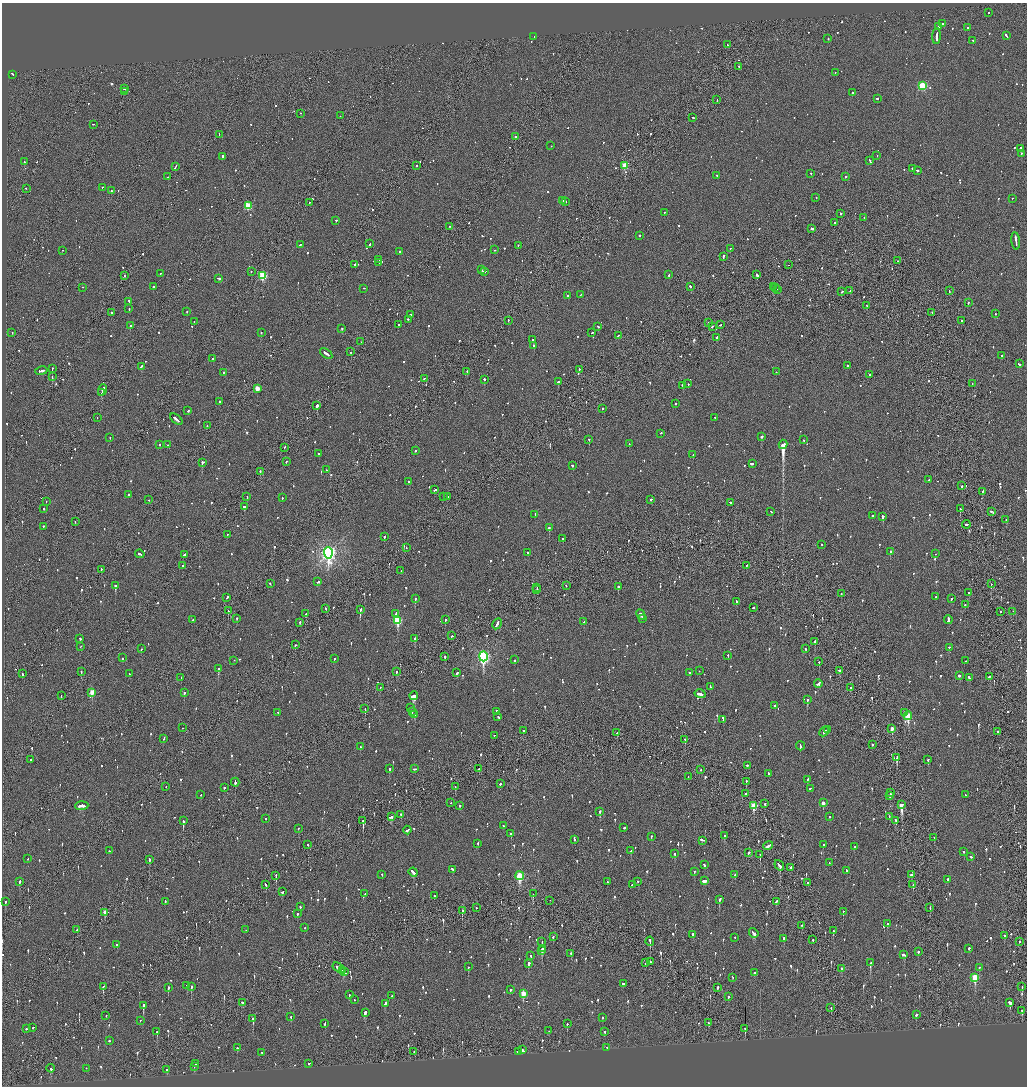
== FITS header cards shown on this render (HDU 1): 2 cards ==
NAXIS1  =                 2050
NAXIS2  =                 2168

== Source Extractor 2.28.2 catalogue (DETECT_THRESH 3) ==
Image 2050 x 2168 px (HDU 1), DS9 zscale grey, zoomed out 1/2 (1 PNG px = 2 x 2 image px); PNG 1029 x 1088 px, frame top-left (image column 2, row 2168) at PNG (2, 3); each listed source drawn as its Kron ellipse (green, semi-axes under 4 px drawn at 4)
Background -0.105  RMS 0.097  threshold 0.292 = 3 sigma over >= 5 px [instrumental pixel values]
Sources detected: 1432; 98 cannot appear on this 1/2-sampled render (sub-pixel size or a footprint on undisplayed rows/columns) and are neither listed nor drawn; of the other 1334, the 500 brightest by FLUX_AUTO listed and drawn (834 fainter detections omitted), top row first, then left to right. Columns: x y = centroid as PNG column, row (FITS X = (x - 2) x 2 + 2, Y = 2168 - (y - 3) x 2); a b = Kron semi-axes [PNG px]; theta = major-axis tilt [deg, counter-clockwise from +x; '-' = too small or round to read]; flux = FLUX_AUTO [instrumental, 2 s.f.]
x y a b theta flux
988 13 2 2 - 65
942 24 2 2 - 91
938 27 2 2 - 64
967 28 2 2 - 80
1006 36 4 2 - 200
534 37 2 2 - 61
937 37 8 2 87 510
828 39 2 2 - 61
973 41 3 2 - 91
727 45 2 1 - 72
739 67 2 2 - 120
835 73 2 2 - 57
12 75 3 2 - 94
922 86 3 3 - 1200
124 89 3 2 - 170
125 92 2 1 - 57
852 93 2 2 - 100
877 99 2 2 - 180
717 100 2 2 - 97
300 114 2 1 - 350
340 116 2 1 - 65
693 118 2 2 - 93
93 125 2 1 - 55
219 135 2 1 - 81
515 137 2 2 - 84
551 146 2 1 - 190
1021 149 3 2 - 100
1021 154 2 2 - 150
877 156 2 2 - 75
223 157 3 2 - 230
869 161 2 2 - 68
24 162 2 2 - 75
417 166 2 2 - 110
625 166 3 3 - 610
175 167 3 2 - 210
912 169 2 2 - 250
917 171 2 2 - 140
811 174 2 2 - 54
717 176 3 2 - 260
167 177 2 2 - 55
845 177 2 2 - 160
102 188 2 1 - 110
26 189 2 2 - 64
111 191 2 2 - 210
816 198 2 2 - 56
1012 199 2 1 - 110
563 201 3 2 - 140
565 202 2 2 - 110
309 203 2 2 - 160
248 206 3 3 - 840
664 213 2 2 - 70
841 214 2 2 - 140
864 218 2 1 - 58
336 221 2 2 - 100
834 223 2 2 - 170
450 227 2 2 - 56
812 229 2 2 - 160
639 236 2 2 - 100
1016 241 9 2 -83 410
370 244 2 2 - 88
300 245 3 2 - 150
518 246 2 2 - 57
730 249 2 2 - 86
495 250 3 2 - 79
62 251 2 2 - 59
400 252 2 2 - 520
723 257 3 2 - 140
379 260 3 2 - 97
898 261 2 1 - 170
379 263 2 1 - 56
355 265 2 2 - 220
788 265 2 1 - 130
481 270 3 2 - 320
251 272 2 1 - 100
485 272 2 2 - 160
160 274 2 2 - 55
669 275 2 2 - 59
757 275 3 2 - 290
125 276 2 1 - 130
263 276 3 3 - 1200
219 279 4 2 - 160
774 286 2 2 - 92
153 287 2 2 - 140
690 287 2 2 - 150
83 288 2 2 - 56
775 288 2 1 - 63
364 289 2 1 - 58
777 290 2 1 - 60
850 291 2 2 - 91
949 291 3 1 - 69
842 292 3 2 - 110
581 295 2 2 - 68
568 296 2 2 - 65
129 302 4 2 - 140
968 303 2 2 - 160
867 306 2 1 - 80
129 309 2 2 - 88
187 312 2 2 - 120
112 313 2 2 - 84
932 313 2 1 - 160
995 314 2 2 - 110
410 315 2 2 - 86
408 320 2 2 - 95
508 321 3 1 - 84
962 321 2 2 - 100
194 322 2 2 - 97
708 323 2 2 - 58
398 325 2 2 - 120
720 325 2 2 - 63
130 326 2 2 - 230
598 327 2 2 - 64
712 327 2 2 - 72
342 329 2 2 - 330
12 333 2 2 - 62
261 333 2 2 - 86
592 333 2 2 - 85
618 336 3 2 - 110
717 338 2 2 - 180
533 340 2 2 - 130
361 342 2 1 - 58
534 346 2 2 - 320
351 352 2 2 - 130
326 354 7 2 -36 260
1001 356 2 2 - 57
213 359 2 2 - 220
1019 364 3 2 - 96
847 366 2 1 - 59
141 367 2 2 - 140
52 369 3 1 - 120
579 370 2 2 - 130
41 371 6 2 11 190
467 372 2 2 - 77
776 372 2 2 - 71
223 373 2 2 - 60
870 375 2 2 - 73
52 377 3 1 - 85
424 379 2 2 - 78
484 380 2 2 - 200
558 382 2 2 - 390
688 384 2 2 - 90
972 384 2 1 - 57
683 386 2 2 - 140
257 389 3 3 - 310
102 390 6 2 69 510
102 393 3 1 - 220
220 402 2 2 - 360
675 404 2 2 - 78
317 406 3 2 - 690
602 409 2 1 - 80
188 411 2 2 - 87
97 418 2 1 - 61
715 418 2 2 - 74
176 419 7 2 -38 380
207 426 2 1 - 92
660 434 2 1 - 110
761 437 2 2 - 260
110 438 2 2 - 68
589 440 2 2 - 280
803 440 2 2 - 78
629 444 2 2 - 62
160 445 2 2 - 230
167 445 2 2 - 78
783 445 4 2 - 7800
284 448 2 1 - 58
415 451 2 2 - 110
319 454 2 2 - 89
693 455 2 2 - 97
286 462 2 2 - 68
202 463 2 2 - 320
752 464 2 2 - 56
572 466 3 2 - 73
326 470 2 2 - 89
260 472 2 2 - 130
929 480 2 1 - 80
409 482 2 2 - 200
962 486 2 2 - 290
435 490 3 2 - 210
982 492 3 1 - 66
128 495 2 2 - 81
247 497 2 1 - 95
443 497 2 2 - 58
448 497 2 2 - 75
282 498 2 2 - 77
149 500 2 1 - 120
651 500 2 2 - 59
46 502 2 1 - 96
730 503 3 2 - 110
244 507 2 2 - 150
43 509 2 2 - 75
960 509 2 2 - 180
771 512 3 2 - 120
991 512 3 2 - 88
535 515 2 2 - 56
872 516 2 2 - 360
883 517 2 2 - 440
1006 520 2 2 - 88
75 522 2 2 - 57
966 525 4 2 - 210
43 527 2 2 - 81
549 528 2 2 - 200
227 535 2 2 - 130
384 537 2 2 - 130
563 539 2 2 - 150
822 545 2 2 - 92
406 548 2 1 - 74
890 552 2 2 - 210
328 553 6 4 -87 8400
528 553 2 2 - 210
140 554 5 2 - 180
935 554 2 1 - 57
184 555 3 2 - 89
182 566 2 1 - 99
746 566 2 2 - 280
101 570 2 1 - 56
401 571 2 1 - 54
318 582 4 2 - 110
270 584 2 2 - 63
991 584 2 1 - 78
115 586 3 2 - 570
566 586 2 1 - 130
618 587 2 2 - 290
537 588 2 1 - 58
537 590 2 1 - 84
969 593 2 2 - 230
841 594 2 2 - 120
936 597 2 2 - 54
227 598 3 2 - 140
415 599 2 2 - 220
951 599 3 2 - 130
737 602 3 2 - 150
965 605 2 2 - 75
753 608 2 2 - 100
326 609 2 2 - 85
360 610 3 2 - 430
228 611 2 1 - 180
1000 612 2 2 - 120
1013 612 2 1 - 85
306 614 2 2 - 100
396 614 3 2 - 110
641 615 6 2 -63 200
237 619 2 2 - 150
642 619 3 1 - 87
193 620 2 2 - 120
445 620 2 2 - 100
948 620 4 2 - 280
397 621 4 3 - 1300
584 622 2 2 - 56
300 623 3 1 - 84
497 624 6 2 62 380
452 636 2 2 - 280
80 639 2 2 - 73
415 639 2 2 - 300
815 642 4 2 - 270
295 645 2 2 - 120
81 647 2 2 - 59
949 648 2 2 - 84
141 649 2 2 - 72
805 649 2 2 - 73
728 656 2 2 - 100
445 657 2 2 - 140
483 657 5 4 - 3800
123 658 2 2 - 57
334 659 2 2 - 240
514 660 2 2 - 200
234 661 2 1 - 160
966 661 2 1 - 76
819 662 2 2 - 160
218 669 3 2 - 550
699 671 2 2 - 61
840 671 3 2 - 120
81 672 2 2 - 64
396 672 2 2 - 420
457 673 3 2 - 99
689 673 2 2 - 54
23 674 2 1 - 94
130 674 2 2 - 80
959 676 3 2 - 95
990 677 3 2 - 76
181 678 2 1 - 75
969 678 3 2 - 110
818 684 4 2 - 120
710 687 4 2 - 120
380 688 2 1 - 64
850 688 2 2 - 58
92 693 3 2 - 340
184 693 2 2 - 93
700 694 6 2 -16 230
61 696 2 1 - 59
414 696 4 2 - 2200
807 700 3 2 - 200
775 706 2 2 - 120
411 708 2 2 - 59
365 709 3 1 - 150
412 712 2 2 - 120
497 712 3 2 - 66
278 713 2 2 - 60
904 713 2 2 - 120
415 715 3 3 - 120
908 716 4 3 - 940
498 717 3 2 - 110
723 720 2 1 - 97
182 728 2 2 - 56
892 729 3 2 - 140
827 730 2 1 - 66
523 731 2 2 - 56
824 732 5 2 - 230
998 732 2 2 - 210
617 733 3 1 - 130
494 736 2 2 - 76
164 739 3 2 - 240
685 740 2 2 - 120
872 745 2 2 - 170
800 746 4 2 - 190
360 747 2 2 - 79
897 758 3 2 - 220
31 760 2 2 - 72
928 760 2 2 - 91
748 766 3 2 - 130
389 769 2 2 - 260
414 769 3 2 - 160
479 769 2 2 - 75
701 770 2 2 - 74
768 774 2 2 - 59
688 777 2 1 - 61
807 780 3 2 - 140
746 782 2 1 - 110
235 783 4 2 - 360
500 784 2 2 - 150
166 787 2 1 - 57
455 787 3 1 - 79
224 788 2 2 - 200
810 789 3 2 - 100
890 793 2 1 - 100
745 794 2 2 - 140
201 795 2 2 - 71
965 795 2 2 - 60
890 796 3 2 - 240
451 803 2 2 - 100
823 803 3 2 - 140
765 804 2 2 - 67
901 805 4 2 - 2400
82 806 7 2 4 280
460 806 2 2 - 100
754 806 4 3 - 760
600 812 3 2 - 220
401 815 2 2 - 110
391 817 4 2 - 170
829 817 2 2 - 54
889 817 2 2 - 61
266 819 2 2 - 160
183 821 3 2 - 540
363 821 3 1 - 500
896 821 3 2 - 110
503 826 2 2 - 63
624 828 2 2 - 360
298 829 2 2 - 63
407 831 4 2 - 240
511 834 2 2 - 200
724 836 2 2 - 190
651 837 2 2 - 62
934 838 2 2 - 62
575 840 2 2 - 130
703 841 4 2 - 310
478 844 2 2 - 76
308 845 2 2 - 100
823 845 2 2 - 79
768 846 5 2 - 170
854 847 2 2 - 59
109 851 2 2 - 57
631 851 2 2 - 74
964 852 2 2 - 60
748 853 3 2 - 84
675 854 2 2 - 84
760 855 3 1 - 140
971 857 2 2 - 84
28 859 2 2 - 100
149 860 2 2 - 170
829 863 2 2 - 68
704 865 3 2 - 76
779 866 5 2 - 250
790 868 3 2 - 160
453 870 4 2 - 94
846 871 3 2 - 90
694 872 2 2 - 73
413 873 5 2 - 190
382 875 2 2 - 80
735 875 3 2 - 90
912 875 3 2 - 130
276 876 3 1 - 100
520 876 4 3 - 1100
947 880 2 2 - 210
704 881 4 2 - 270
20 882 3 2 - 140
608 882 2 1 - 170
638 882 2 2 - 84
808 883 2 1 - 88
266 885 3 2 - 62
632 885 2 2 - 90
913 885 2 1 - 130
282 892 3 2 - 110
365 894 2 2 - 89
533 894 3 1 - 65
434 896 2 2 - 61
719 900 3 2 - 400
550 901 2 1 - 95
5 902 2 2 - 100
165 902 2 2 - 67
776 902 3 2 - 160
300 907 2 2 - 55
476 908 2 2 - 54
930 908 3 1 - 130
462 911 2 2 - 210
843 912 3 2 - 93
105 913 4 2 - 180
297 914 2 2 - 70
887 924 3 2 - 140
801 926 2 2 - 58
305 928 2 2 - 84
77 930 2 1 - 59
246 930 2 1 - 190
833 931 2 2 - 200
754 933 5 2 - 190
693 935 2 2 - 150
1004 936 2 2 - 120
553 937 3 2 - 86
735 938 2 2 - 54
784 939 2 2 - 110
813 940 2 2 - 160
542 942 2 1 - 210
650 942 4 1 - 230
1019 942 2 1 - 65
117 945 2 2 - 67
543 949 3 2 - 110
969 949 2 2 - 280
541 951 3 2 - 220
918 952 2 2 - 130
571 954 2 2 - 82
904 955 4 2 - 170
531 956 2 2 - 140
650 962 2 1 - 91
646 963 2 2 - 63
870 963 3 2 - 270
528 964 2 2 - 970
468 967 2 2 - 72
339 968 7 2 -36 300
979 968 2 2 - 73
842 969 3 2 - 82
342 971 4 2 - 120
344 972 3 1 - 130
754 973 2 2 - 99
732 978 3 2 - 55
975 978 4 3 - 840
623 984 2 2 - 120
187 986 2 2 - 100
103 987 3 2 - 110
191 987 3 2 - 210
1022 987 2 1 - 71
168 988 3 2 - 210
718 988 3 2 - 97
511 990 2 2 - 80
523 994 3 3 - 340
349 995 3 2 - 81
392 996 2 2 - 70
728 997 2 2 - 70
354 1000 2 2 - 75
242 1003 3 2 - 54
1010 1003 3 3 - 190
385 1004 4 2 - 120
143 1006 3 2 - 450
831 1008 3 1 - 83
1022 1011 3 2 - 170
365 1013 3 2 - 280
916 1015 3 2 - 120
106 1016 2 2 - 76
291 1017 2 2 - 69
603 1018 2 2 - 73
253 1019 3 2 - 290
140 1021 2 1 - 56
708 1023 3 2 - 74
325 1024 3 2 - 120
567 1024 2 2 - 190
32 1028 3 2 - 91
26 1029 2 2 - 89
745 1029 3 2 - 73
549 1031 2 1 - 96
157 1032 2 2 - 370
605 1032 2 2 - 73
109 1041 2 2 - 200
237 1048 2 2 - 87
607 1048 2 2 - 57
522 1050 2 2 - 130
414 1052 2 1 - 72
518 1052 3 2 - 190
261 1053 2 2 - 68
196 1064 3 2 - 56
309 1064 2 2 - 79
194 1067 2 2 - 60
51 1069 4 2 - 170
86 1069 2 2 - 98
167 1070 2 2 - 56
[834 fainter detections neither listed nor drawn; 98 sub-pixel or undisplayed-footprint detections neither listed nor drawn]